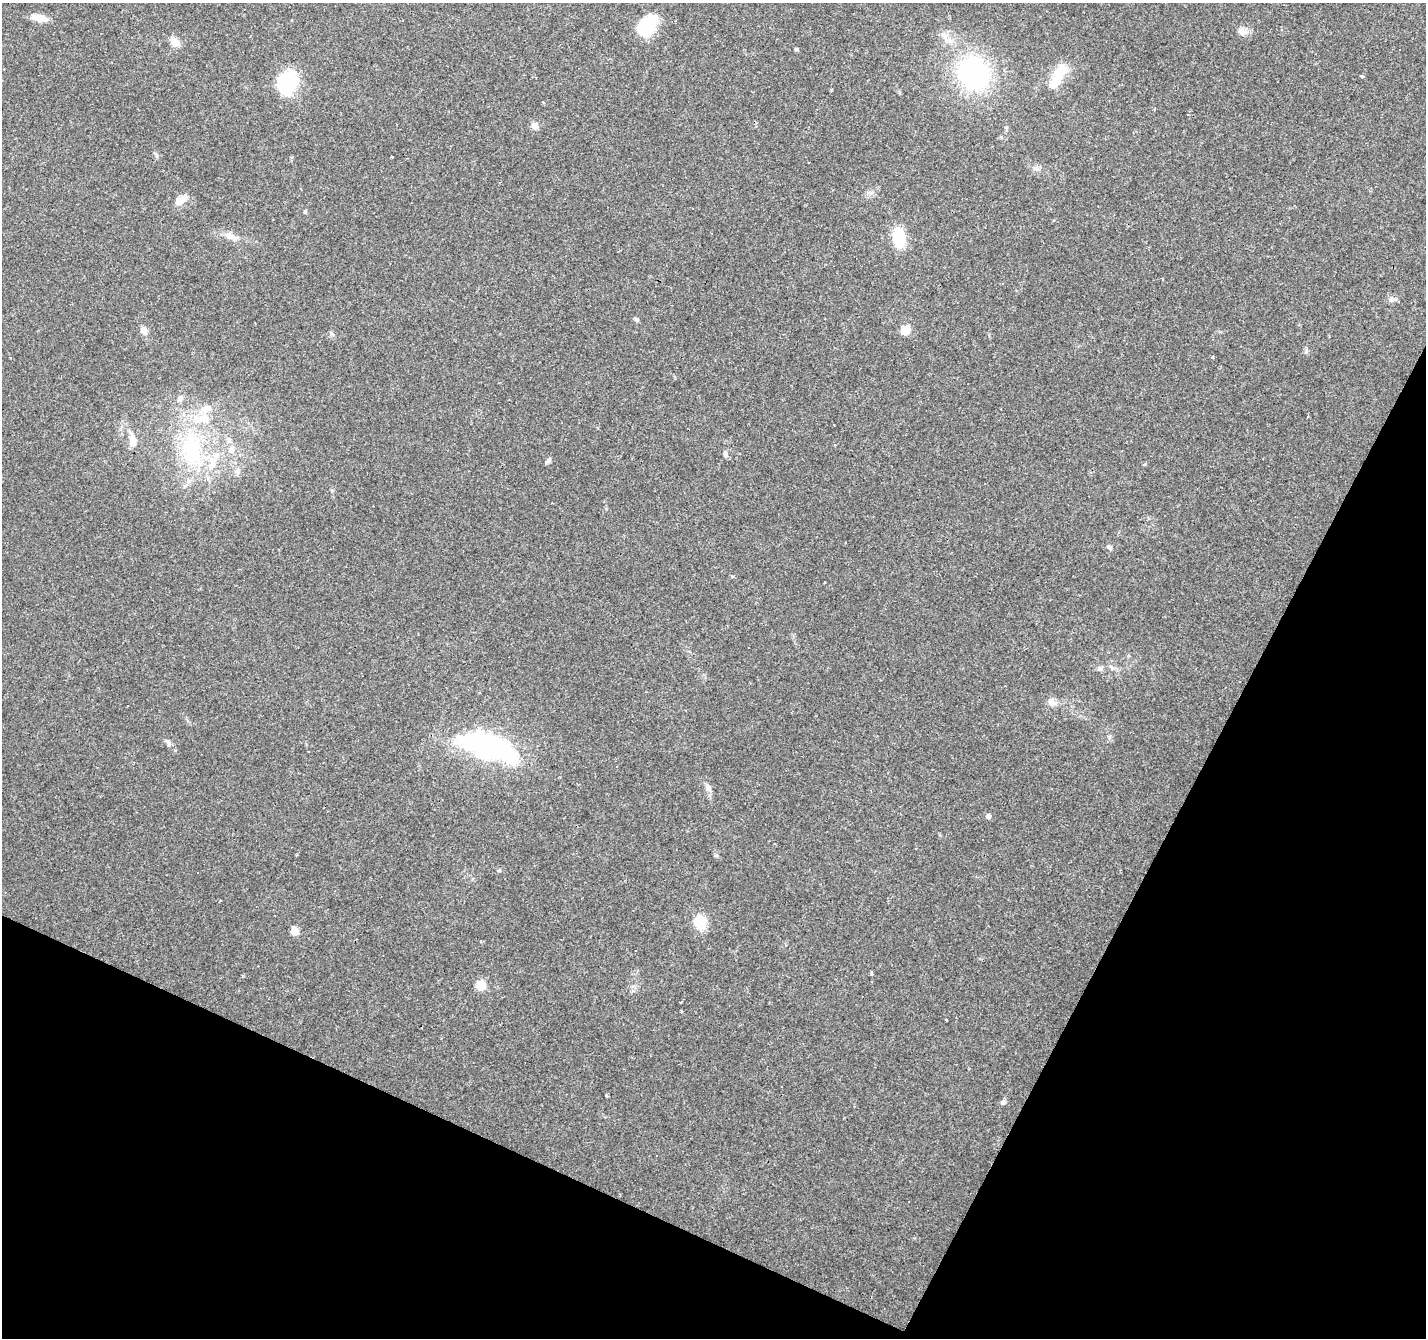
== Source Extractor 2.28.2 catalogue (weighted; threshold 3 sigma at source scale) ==
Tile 15 of 4 x 4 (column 3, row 4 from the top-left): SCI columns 2849-4272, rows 200-1535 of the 5699 x 5807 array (HDU 1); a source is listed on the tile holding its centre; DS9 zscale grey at full resolution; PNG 1428 x 1340 px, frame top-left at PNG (2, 3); no overlay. Shown black and unused: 24% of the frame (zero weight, under 3 of 4 exposures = <1% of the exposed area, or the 3 px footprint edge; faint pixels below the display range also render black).
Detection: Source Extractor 2.28.2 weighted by HDU 2 'WHT'; one run over the whole footprint, this tile lists its part. Background 0.052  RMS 0.0037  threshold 0.0165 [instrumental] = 3 sigma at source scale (4.5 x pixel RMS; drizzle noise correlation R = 1.50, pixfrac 1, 0.0396/0.0396 arcsec/px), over >= 5 px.
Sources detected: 74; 3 inside a brighter object's white glare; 13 cosmic-ray / hot-pixel residue — not listed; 2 inside a brighter listed object's ellipse — not listed separately; the other 56 listed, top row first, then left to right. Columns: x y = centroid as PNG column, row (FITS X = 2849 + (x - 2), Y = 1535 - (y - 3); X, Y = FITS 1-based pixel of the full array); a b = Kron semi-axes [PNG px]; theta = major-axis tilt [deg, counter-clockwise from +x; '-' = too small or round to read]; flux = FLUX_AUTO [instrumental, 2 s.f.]
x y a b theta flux
39 18 20 8 -8 4
648 25 27 16 55 16
1242 31 14 9 -22 2.2
944 35 12 8 -36 2.4
175 42 12 9 -31 3.2
796 49 4 4 - 0.67
1061 71 20 13 35 7.4
974 74 28 25 -50 66
1362 76 3 3 - 2.1
287 83 29 21 64 20
543 102 3 3 - 0.89
1188 114 3 3 - 0.44
535 125 9 8 - 1.8
1036 168 9 5 -20 1.3
181 200 18 9 30 3.6
305 212 5 4 - 0.63
230 236 17 7 -22 2.9
899 237 17 10 -83 15
1003 283 3 2 - 0.3
1392 300 9 4 9 0.96
636 320 7 5 -42 0.63
905 330 12 10 51 3.8
144 331 10 8 -61 2
1306 351 6 5 - 0.67
1212 357 3 3 - 1.4
180 398 10 5 75 1.1
206 409 15 11 31 3.6
229 440 8 6 -64 1.2
133 441 20 8 -82 3.5
834 445 3 3 - 0.94
190 448 41 23 42 22
231 450 8 7 - 1.9
548 461 10 4 42 0.74
212 465 17 8 49 3.9
237 472 10 5 -76 1.3
1109 547 10 4 -35 0.76
825 582 3 2 - 0.37
1100 669 8 6 -26 1
1052 701 12 6 -42 1.8
128 706 3 2 - 0.44
168 742 9 5 -44 1
484 745 39 17 -13 83
616 767 3 2 - 0.38
708 788 10 7 -63 1.9
988 816 5 5 - 1.7
983 840 3 2 - 0.39
916 849 3 3 - 0.95
197 872 2 2 - 0.32
700 922 13 10 -81 11
295 931 5 5 - 8
872 974 5 3 - 0.45
481 986 6 5 - 16
681 1002 3 2 - 0.4
946 1020 3 3 - 2.7
606 1095 3 3 - 0.62
1003 1102 7 6 - 0.95
Unlisted compact peaks at least as high as the median listed source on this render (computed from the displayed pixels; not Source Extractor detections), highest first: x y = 499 870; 157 156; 831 90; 1145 464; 331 333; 732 576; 726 455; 633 991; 1112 668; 1109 737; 681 1011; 716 855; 899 92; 871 193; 291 157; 332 491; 1001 137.